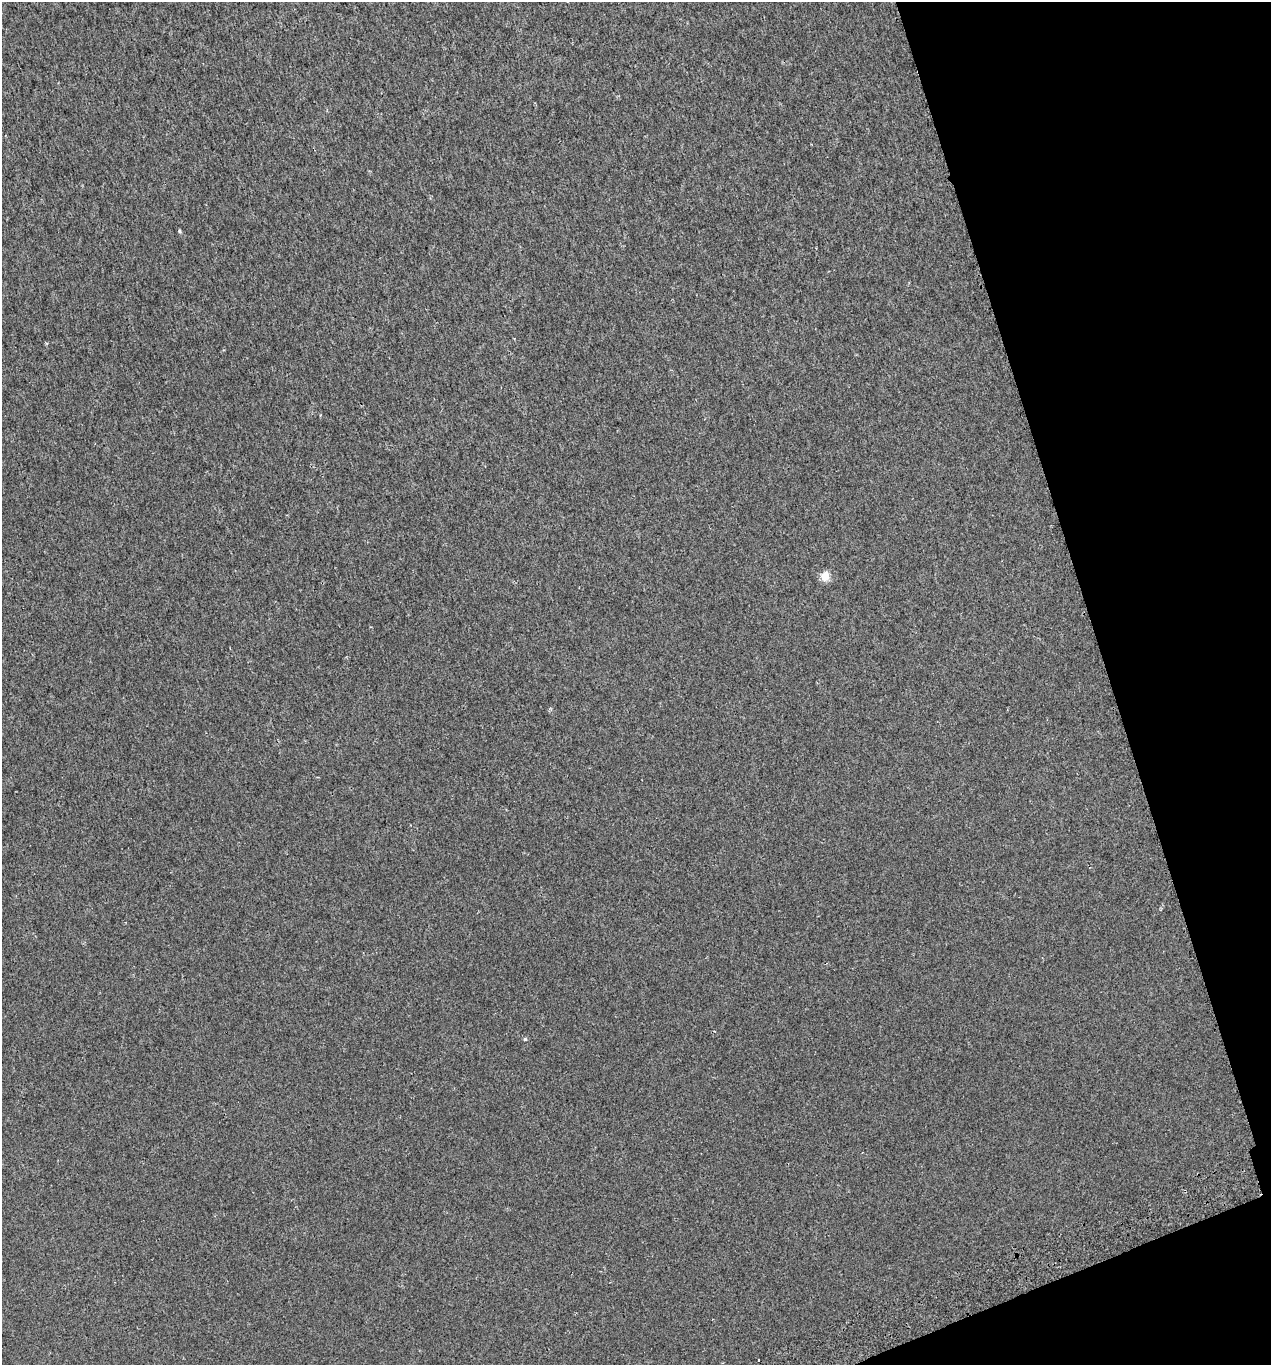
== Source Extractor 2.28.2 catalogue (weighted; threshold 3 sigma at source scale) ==
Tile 12 of 4 x 4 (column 4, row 3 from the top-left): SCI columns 3907-5175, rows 1412-2774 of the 5327 x 5546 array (HDU 1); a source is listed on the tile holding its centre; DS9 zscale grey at full resolution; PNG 1273 x 1367 px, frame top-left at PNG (2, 2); no overlay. Shown black and unused: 15% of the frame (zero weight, under 2 of 3 exposures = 3% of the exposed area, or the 3 px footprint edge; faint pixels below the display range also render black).
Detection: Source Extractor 2.28.2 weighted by HDU 2 'WHT'; one run over the whole footprint, this tile lists its part. Background 0.00186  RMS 0.0036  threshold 0.0163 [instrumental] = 3 sigma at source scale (4.5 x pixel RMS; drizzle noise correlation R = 1.50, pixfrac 1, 0.0396/0.0396 arcsec/px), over >= 5 px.
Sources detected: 4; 1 cosmic-ray / hot-pixel residue — not listed; the other 3 listed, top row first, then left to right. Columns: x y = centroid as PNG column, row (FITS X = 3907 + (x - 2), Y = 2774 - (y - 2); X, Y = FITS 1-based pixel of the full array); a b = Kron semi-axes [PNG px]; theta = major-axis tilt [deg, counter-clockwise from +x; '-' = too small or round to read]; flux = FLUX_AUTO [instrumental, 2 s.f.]
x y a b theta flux
179 231 5 3 - 0.48
825 576 5 5 - 12
525 1039 5 5 - 0.41